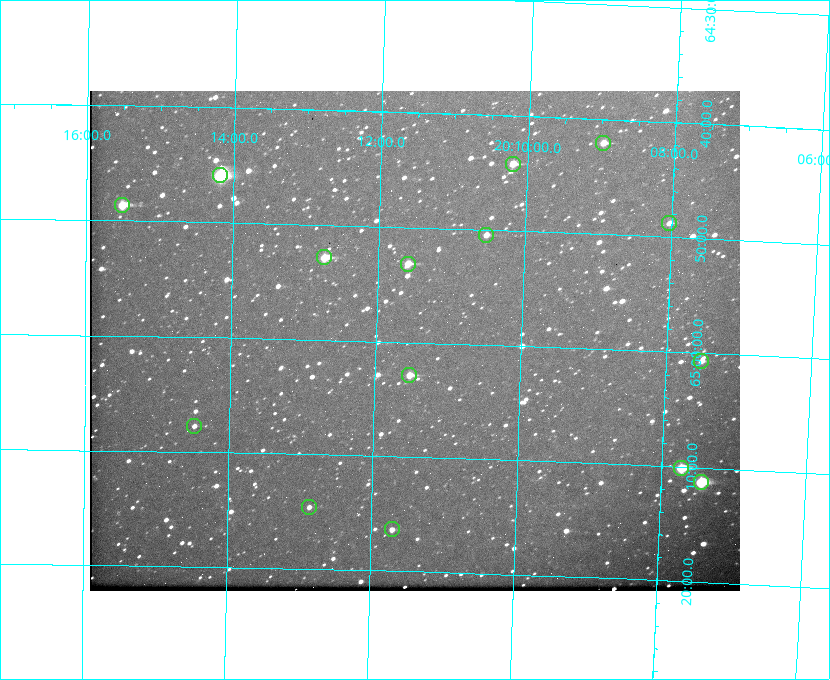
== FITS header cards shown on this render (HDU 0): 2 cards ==
NAXIS1  =                  650
NAXIS2  =                  500

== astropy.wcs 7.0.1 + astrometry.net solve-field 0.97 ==
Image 650 x 500 px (HDU 0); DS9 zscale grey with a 90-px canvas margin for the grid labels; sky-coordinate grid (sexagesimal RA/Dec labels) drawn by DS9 from the SOLVED WCS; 15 Tycho-2 reference stars matched to detected sources circled (green)
Header WCS: none
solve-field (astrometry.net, Tycho-2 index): SOLVED blind (the file carries no WCS)
Solved WCS: RA---TAN-SIP/DEC--TAN-SIP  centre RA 20:11:28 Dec +65:00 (302.87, +65.00 deg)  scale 5.23 arcsec/px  FOV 56.7' x 43.6'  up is +178 deg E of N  parity flipped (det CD > 0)
(file carries no celestial WCS; the grid is the blind solution)
Tycho-2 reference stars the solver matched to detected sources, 15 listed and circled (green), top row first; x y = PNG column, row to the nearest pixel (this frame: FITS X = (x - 90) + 1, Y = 500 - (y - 91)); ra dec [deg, ICRS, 3 dp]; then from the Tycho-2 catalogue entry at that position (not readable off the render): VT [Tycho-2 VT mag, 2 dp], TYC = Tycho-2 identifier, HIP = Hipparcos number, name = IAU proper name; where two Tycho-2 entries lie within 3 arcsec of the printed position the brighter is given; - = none
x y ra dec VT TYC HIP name
603 143 302.245 +64.701 10.15 4240-635-1 - -
513 164 302.549 +64.736 9.65 4240-950-1 - -
220 175 303.544 +64.765 7.36 4240-620-1 99731 -
122 205 303.878 +64.810 8.93 4240-794-1 - -
669 223 302.008 +64.813 10.38 4240-809-1 - -
486 235 302.633 +64.841 10.69 4240-985-1 - -
324 257 303.184 +64.880 9.02 4240-488-1 - -
408 264 302.897 +64.886 9.40 4240-717-1 - -
701 361 301.878 +65.011 10.80 4240-59-1 - -
409 375 302.882 +65.048 10.25 4240-98-1 - -
194 426 303.620 +65.129 11.18 4240-34-1 - -
681 468 301.932 +65.168 8.01 4240-866-1 99147 -
701 482 301.862 +65.188 7.70 4240-604-1 99125 -
309 507 303.217 +65.244 11.17 4240-236-1 - -
392 529 302.928 +65.273 10.74 4240-760-1 - -